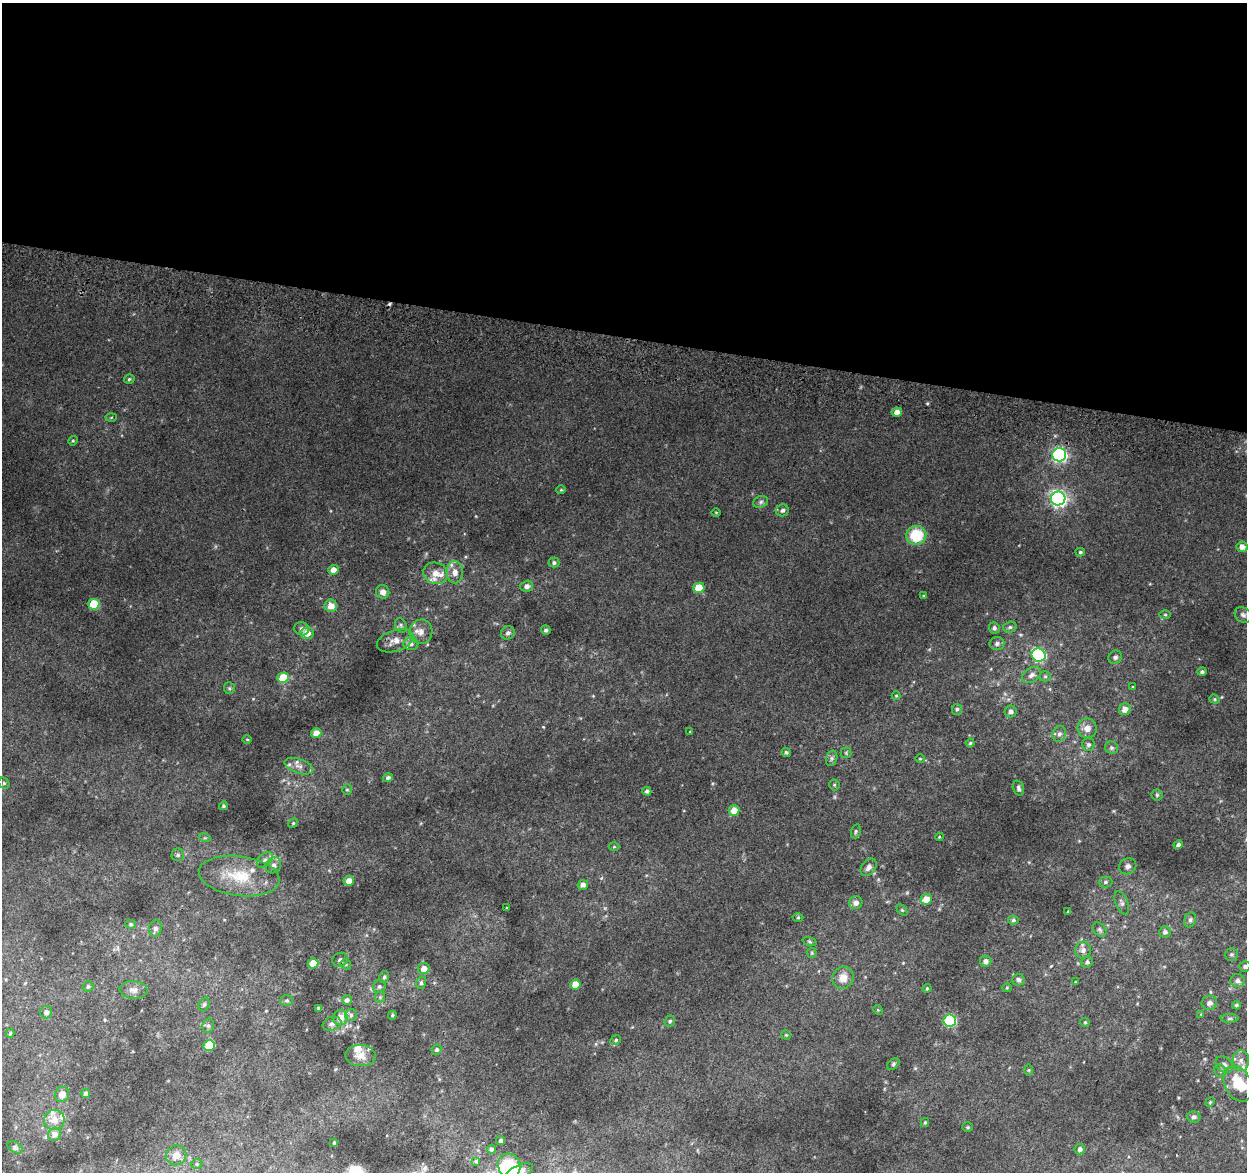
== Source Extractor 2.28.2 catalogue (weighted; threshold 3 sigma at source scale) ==
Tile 3 of 4 x 4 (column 3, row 1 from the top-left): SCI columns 2500-3744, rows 3775-4944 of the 5008 x 5270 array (HDU 1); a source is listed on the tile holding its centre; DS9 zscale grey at full resolution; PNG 1249 x 1174 px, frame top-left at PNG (2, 3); each listed source drawn as its Kron ellipse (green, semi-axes under 4 px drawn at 4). Shown black and unused: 29% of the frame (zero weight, under 2 of 3 exposures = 2% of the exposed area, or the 3 px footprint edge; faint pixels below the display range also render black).
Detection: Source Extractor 2.28.2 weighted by HDU 2 'WHT'; one run over the whole footprint, this tile lists its part. Background 0.0812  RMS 0.015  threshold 0.0656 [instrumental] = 3 sigma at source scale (4.5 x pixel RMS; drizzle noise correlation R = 1.50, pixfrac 1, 0.0396/0.0396 arcsec/px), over >= 5 px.
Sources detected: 184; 1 cosmic-ray / hot-pixel residue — neither listed nor drawn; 12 inside a brighter listed object's ellipse — not listed separately; the other 171 listed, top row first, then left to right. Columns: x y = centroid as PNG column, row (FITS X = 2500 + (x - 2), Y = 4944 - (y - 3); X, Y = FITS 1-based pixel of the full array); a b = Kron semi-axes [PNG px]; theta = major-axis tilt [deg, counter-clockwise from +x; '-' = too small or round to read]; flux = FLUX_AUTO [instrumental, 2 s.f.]
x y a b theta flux
129 379 5 4 - 2.1
897 412 5 4 - 9.1
111 417 5 3 - 1.4
73 441 5 4 - 1.7
1059 455 7 6 - 320
561 490 5 4 - 1.6
1058 498 7 7 - 500
761 502 7 5 23 3.1
782 510 6 6 - 3.9
716 512 4 3 - 1.2
916 535 10 9 - 52
1242 547 5 5 - 7.4
1080 552 4 4 - 2.3
554 563 5 5 - 3.2
333 570 5 5 - 10
455 572 11 8 -88 10
435 573 12 10 -24 15
527 586 6 5 - 5.7
699 588 5 5 - 45
383 592 7 6 - 8.1
924 596 4 4 - 1.4
94 604 6 5 - 69
331 606 6 6 - 14
1165 615 6 3 0 1.5
1243 615 9 7 -37 4.8
401 625 7 5 -70 3.1
1010 627 7 5 15 3
994 628 5 5 - 4.1
302 629 7 6 - 4.5
546 630 5 4 - 3.3
421 632 12 11 - 11
307 633 6 6 - 14
508 633 7 6 - 4.3
395 641 19 10 18 13
997 643 7 6 - 4
411 644 7 6 - 4.4
1039 655 7 6 - 210
1115 657 7 6 - 4
1202 672 5 4 - 3
1031 675 10 7 33 6.4
1045 676 5 5 - 2.1
283 678 5 5 - 42
1132 687 3 3 - 2.4
229 688 6 5 - 2.5
896 696 4 4 - 1.4
1215 699 5 4 - 1.9
957 709 5 5 - 2.7
1125 709 6 5 - 11
1011 711 6 6 - 5.4
1087 728 10 9 - 12
690 732 4 3 - 1.2
316 733 5 5 - 13
1059 734 8 6 62 5.2
247 739 4 3 - 1.2
970 743 4 4 - 1.8
1088 745 6 6 - 3.6
1111 748 6 6 - 2.8
786 752 5 4 - 2.2
846 753 5 5 - 1.8
832 758 8 5 74 3.7
920 759 4 4 - 1.4
299 766 15 7 -19 8.4
388 778 5 4 - 3.5
4 783 6 5 - 2.1
834 785 5 5 - 1.9
1018 788 8 5 -74 3.5
347 790 5 4 - 1.8
647 791 4 4 - 3.3
1157 795 5 5 - 2.2
223 806 4 4 - 2.1
734 810 5 5 - 17
293 823 5 4 - 1.7
856 831 7 4 73 2.6
939 837 4 3 - 1.1
205 838 6 4 -17 1.8
1178 845 5 4 - 3.3
614 847 5 3 - 1.2
178 855 6 6 - 2.8
265 860 9 6 44 4.6
273 865 8 7 - 5
1128 866 9 7 32 6
869 867 10 6 53 6.7
239 876 40 20 -7 58
349 881 5 5 - 12
1105 882 7 5 2 3.4
583 885 5 5 - 6.4
926 899 6 5 - 19
856 903 7 6 - 7.7
1122 903 12 6 -67 5.1
507 908 4 2 - 1.1
902 910 6 4 -44 1.8
1068 912 4 3 - 1.6
798 918 5 3 - 1.4
1013 920 5 4 - 2.5
1190 920 8 5 70 3.5
131 924 5 4 - 2
155 928 8 6 78 5.5
1100 930 8 5 -46 3
1165 932 5 5 - 4.3
810 941 7 3 -19 1.7
1083 950 8 8 - 6.3
812 953 5 5 - 1.6
1231 954 6 6 - 3
340 960 8 7 - 4.6
986 961 5 5 - 6.3
1087 962 6 5 - 3.4
313 963 5 5 - 26
346 964 5 5 - 2.1
1245 966 5 5 - 3.9
424 968 6 5 - 13
384 977 6 5 - 2.4
843 978 11 10 - 14
1018 980 6 6 - 4.8
1237 981 7 6 - 4.8
1075 982 3 2 - 0.96
421 983 6 5 - 3.2
575 984 5 5 - 24
88 986 5 5 - 2.8
379 987 6 6 - 3.1
927 988 4 4 - 1.5
1007 988 5 4 - 1.5
134 990 14 8 -4 9.4
380 997 5 5 - 2.6
287 1000 6 5 - 2.4
347 1000 5 5 - 4.1
1209 1003 8 7 - 6.6
204 1004 7 5 72 3.1
1236 1005 4 4 - 2.6
319 1008 3 3 - 2.7
878 1010 5 4 - 1.5
46 1012 6 6 - 5
1201 1014 4 4 - 1.2
351 1015 6 6 - 3.1
392 1015 4 4 - 1.9
340 1018 8 7 - 16
1230 1018 9 4 1 2.9
670 1021 6 5 - 2.5
950 1021 6 6 - 150
1085 1022 4 4 - 1.5
332 1024 9 7 16 5
208 1026 7 5 75 3.2
10 1033 4 3 - 2.1
786 1035 5 4 - 1.6
616 1040 5 4 - 2.2
209 1046 6 5 - 72
437 1050 5 5 - 2.8
360 1056 15 10 -3 14
1241 1061 10 8 87 8.1
893 1064 7 4 38 2.6
1224 1065 9 7 -40 5.4
1029 1070 6 4 89 1.9
1220 1071 6 5 - 3.3
1238 1084 19 13 -63 46
62 1094 7 7 - 10
86 1094 4 4 - 5.4
1210 1102 5 4 - 1.5
1194 1117 7 6 - 4.1
54 1120 10 10 - 14
925 1122 4 3 - 1.7
968 1127 5 5 - 1.8
55 1134 6 6 - 8.5
501 1140 4 3 - 2.7
334 1143 4 3 - 2
15 1147 8 5 -31 3
492 1149 4 4 - 2.5
1080 1149 5 5 - 5.2
176 1155 10 9 - 15
476 1161 3 3 - 1.5
197 1164 6 4 21 2.4
509 1166 12 11 - 47
519 1172 15 7 26 14
Isophote crosses this tile's border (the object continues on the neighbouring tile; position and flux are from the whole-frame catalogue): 4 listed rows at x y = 1245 966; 1238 1084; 509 1166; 519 1172